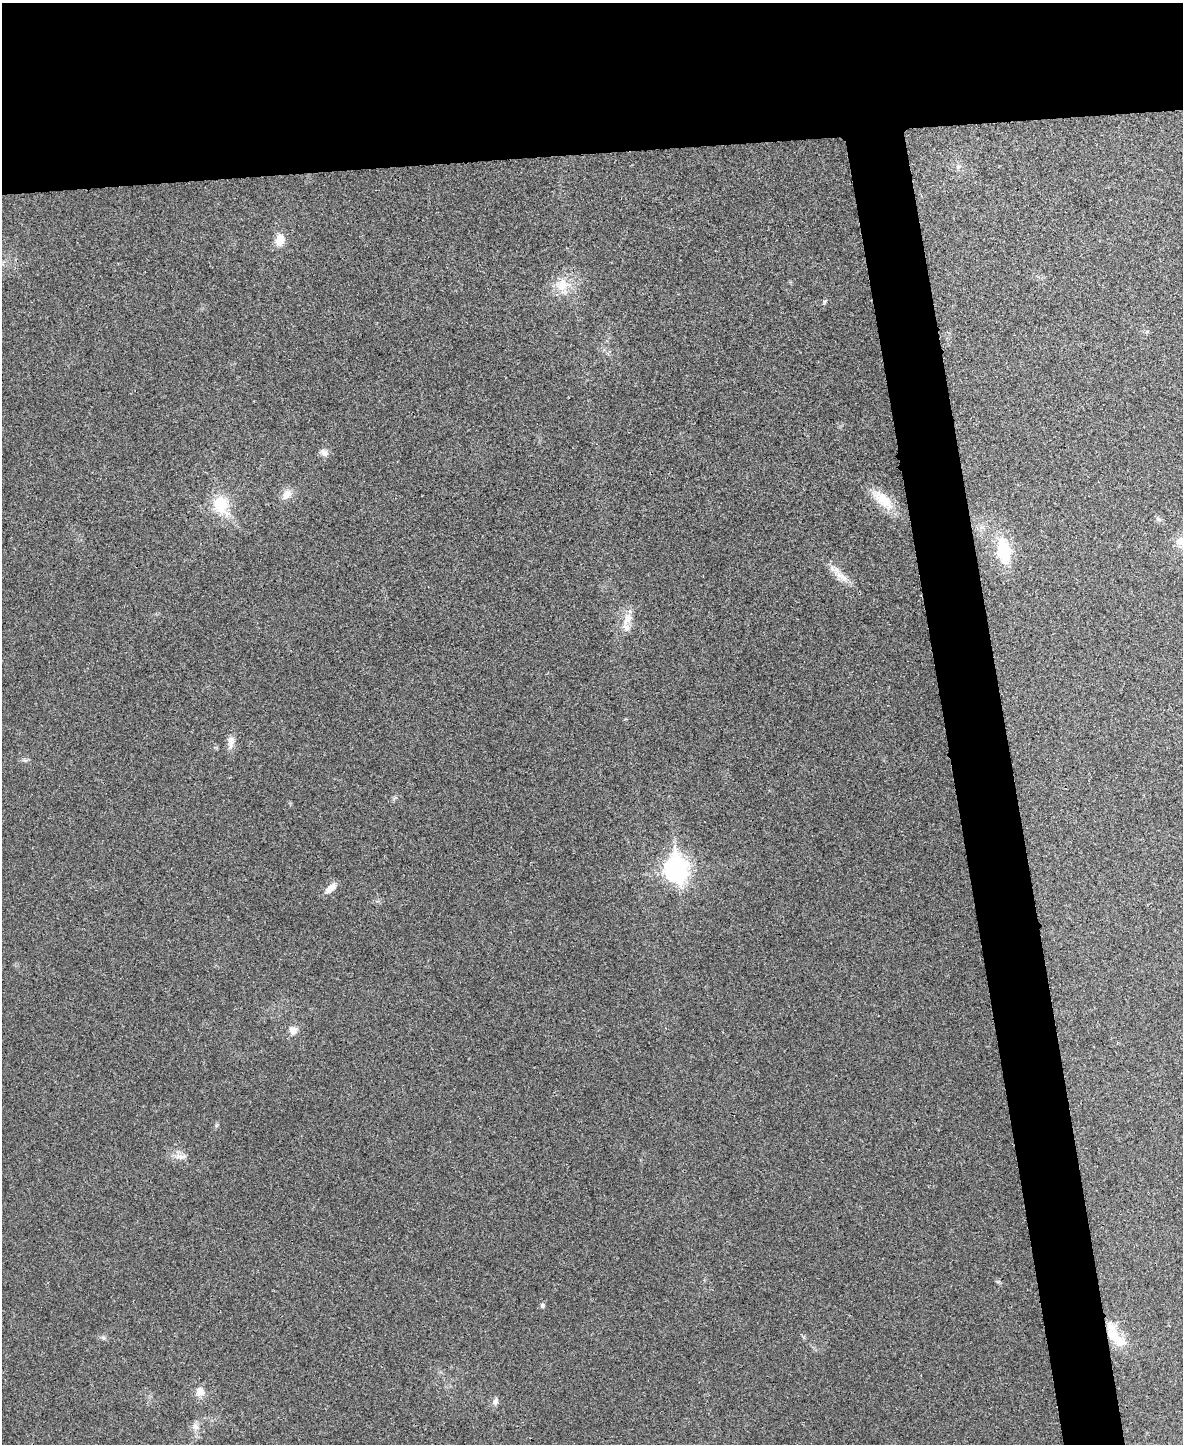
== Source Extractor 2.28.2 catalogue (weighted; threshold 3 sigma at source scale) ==
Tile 2 of 4 x 3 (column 2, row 1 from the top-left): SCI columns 1184-2364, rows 3023-4464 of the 4730 x 4711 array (HDU 1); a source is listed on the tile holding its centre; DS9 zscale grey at full resolution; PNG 1185 x 1446 px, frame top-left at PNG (2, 3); no overlay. Shown black and unused: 15% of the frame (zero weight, under 3 of 4 exposures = <1% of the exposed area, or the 3 px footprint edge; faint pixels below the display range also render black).
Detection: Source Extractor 2.28.2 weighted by HDU 2 'WHT'; one run over the whole footprint, this tile lists its part. Background 0.0241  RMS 0.006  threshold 0.0268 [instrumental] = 3 sigma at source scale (4.5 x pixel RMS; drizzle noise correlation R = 1.50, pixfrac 1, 0.05/0.05 arcsec/px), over >= 5 px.
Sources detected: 24; all 24 listed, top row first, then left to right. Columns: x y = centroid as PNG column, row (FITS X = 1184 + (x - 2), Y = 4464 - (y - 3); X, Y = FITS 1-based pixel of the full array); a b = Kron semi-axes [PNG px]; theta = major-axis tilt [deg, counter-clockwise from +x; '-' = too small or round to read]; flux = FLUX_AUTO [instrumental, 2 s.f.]
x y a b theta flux
959 166 7 3 18 1.1
280 240 11 8 79 9.8
562 285 22 18 16 14
824 302 6 4 72 0.86
324 452 13 8 -34 2.9
286 494 14 10 47 5.5
883 500 32 14 -43 14
221 505 24 18 -65 21
1158 519 7 4 -19 1.1
1004 551 28 14 -81 28
842 577 23 8 -35 7.1
627 619 23 11 60 8.4
231 742 18 8 88 4.4
25 760 7 4 0 1.2
677 869 11 8 -83 410
331 888 17 7 42 4.9
293 1030 11 10 - 4.3
181 1156 18 7 2 4
542 1305 5 5 - 1.6
1115 1336 39 13 -55 17
103 1338 6 6 - 1.2
200 1392 10 10 - 5
495 1402 10 7 53 2.4
196 1426 10 7 -45 3
Overlapping masked pixels (flux is a lower limit): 1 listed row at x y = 1115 1336
Unlisted compact peaks at least as high as the median listed source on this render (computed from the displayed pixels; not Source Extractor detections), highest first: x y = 216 1125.